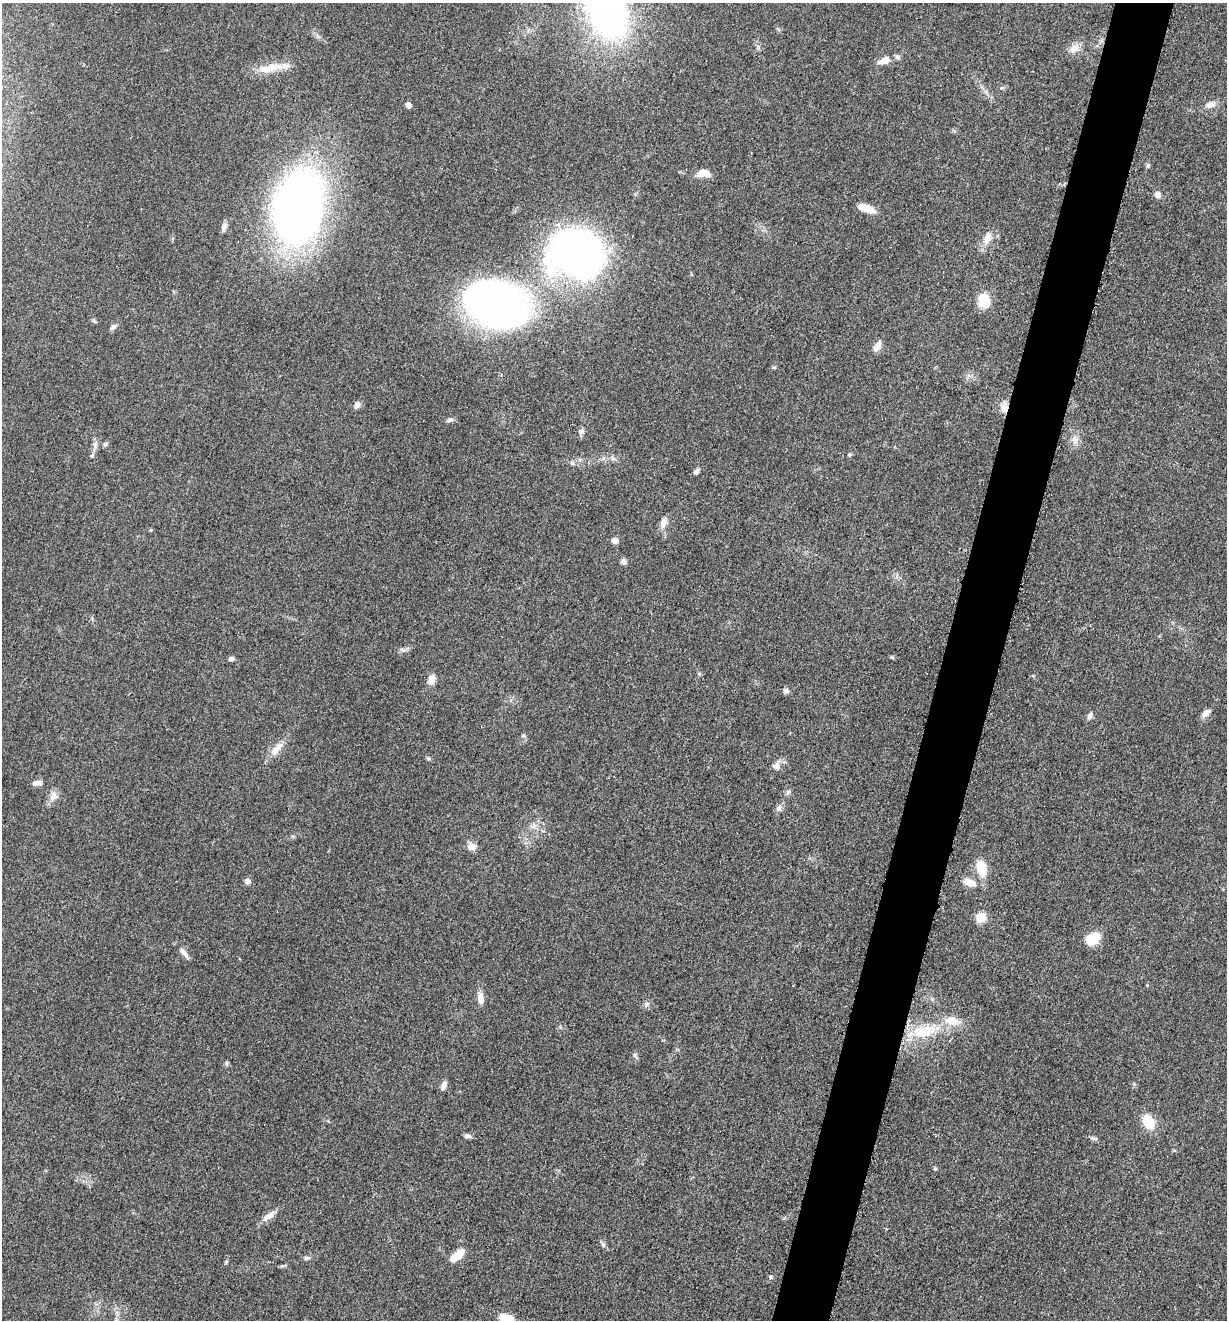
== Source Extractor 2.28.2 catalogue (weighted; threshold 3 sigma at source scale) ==
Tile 10 of 4 x 4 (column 2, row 3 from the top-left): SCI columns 1490-2714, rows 1330-2647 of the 5305 x 5292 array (HDU 1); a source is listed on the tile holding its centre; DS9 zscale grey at full resolution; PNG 1229 x 1322 px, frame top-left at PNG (2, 3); no overlay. Shown black and unused: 5% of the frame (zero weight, under 3 of 5 exposures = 1% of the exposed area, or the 3 px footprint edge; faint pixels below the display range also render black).
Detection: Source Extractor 2.28.2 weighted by HDU 2 'WHT'; one run over the whole footprint, this tile lists its part. Background 0.0512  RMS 0.0057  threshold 0.0255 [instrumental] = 3 sigma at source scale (4.5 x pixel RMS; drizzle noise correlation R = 1.50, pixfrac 1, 0.05/0.05 arcsec/px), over >= 5 px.
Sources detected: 77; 2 inside a brighter object's white glare — not listed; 3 inside a brighter listed object's ellipse — not listed separately; the other 72 listed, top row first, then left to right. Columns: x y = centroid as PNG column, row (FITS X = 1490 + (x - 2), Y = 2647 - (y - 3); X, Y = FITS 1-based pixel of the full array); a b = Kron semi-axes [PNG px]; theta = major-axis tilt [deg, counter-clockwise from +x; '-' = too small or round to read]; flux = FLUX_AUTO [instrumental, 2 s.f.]
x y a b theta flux
606 11 38 23 -64 300
1074 48 16 10 32 5
884 61 17 8 20 5.4
271 68 40 10 12 12
408 105 6 5 - 2.5
1210 105 14 8 17 4.1
1148 166 6 5 - 0.9
703 173 14 7 1 7.4
1158 195 8 7 - 2.8
299 207 80 52 76 320
866 208 16 7 -19 11
224 227 11 6 76 2.4
987 238 19 10 69 6.2
574 255 66 56 1 220
985 301 16 11 66 10
495 303 66 44 -16 270
113 327 10 6 40 1.7
877 346 15 8 59 4.1
357 405 10 6 59 2.3
1004 408 15 8 86 4.3
450 420 9 5 9 1.6
581 431 8 7 - 1.7
1075 440 11 8 71 3.5
105 444 7 5 45 1.1
95 445 10 7 -82 2.4
849 454 6 5 - 0.78
92 456 6 5 - 0.93
613 459 7 4 0 1.4
572 463 6 5 - 1.1
696 471 8 6 42 1.7
663 523 15 8 72 3.9
614 541 7 7 - 2.5
623 562 8 6 -41 1.9
403 650 9 4 0 1.5
892 657 6 4 -40 0.7
231 659 7 5 5 1.4
431 679 12 8 67 4.7
786 690 7 7 - 1.5
1206 713 11 7 46 3.4
1090 716 10 6 60 1.9
523 735 6 4 1 0.79
276 749 23 9 48 7.1
776 765 13 9 62 3.7
37 783 13 6 6 3
788 792 7 5 44 1.3
53 796 13 11 46 4.2
779 808 11 7 51 2.3
534 826 9 4 45 1.9
472 847 10 9 - 4.3
981 867 15 9 -77 16
247 881 6 6 - 2.4
969 882 17 9 -19 6.7
981 917 6 5 - 29
1093 938 13 9 44 19
184 953 17 6 -51 3
480 998 15 8 -87 4.7
647 1004 8 6 0 1.6
925 1031 44 16 11 27
634 1055 7 4 -89 1.1
226 1063 7 5 70 0.94
443 1086 11 6 64 2.9
1149 1122 17 11 -57 14
467 1136 8 6 -9 1.9
1094 1138 11 5 -10 1.4
935 1169 5 4 - 0.82
270 1215 14 8 57 3.6
603 1244 9 6 -63 1.5
457 1255 16 7 41 10
307 1258 10 5 12 1.4
226 1262 6 4 46 0.68
770 1277 6 5 - 0.84
506 1318 20 10 -12 7
Overlapping masked pixels (flux is a lower limit): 1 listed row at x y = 1004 408
Isophote crosses this tile's border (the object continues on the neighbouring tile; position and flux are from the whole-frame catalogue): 2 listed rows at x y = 606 11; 506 1318